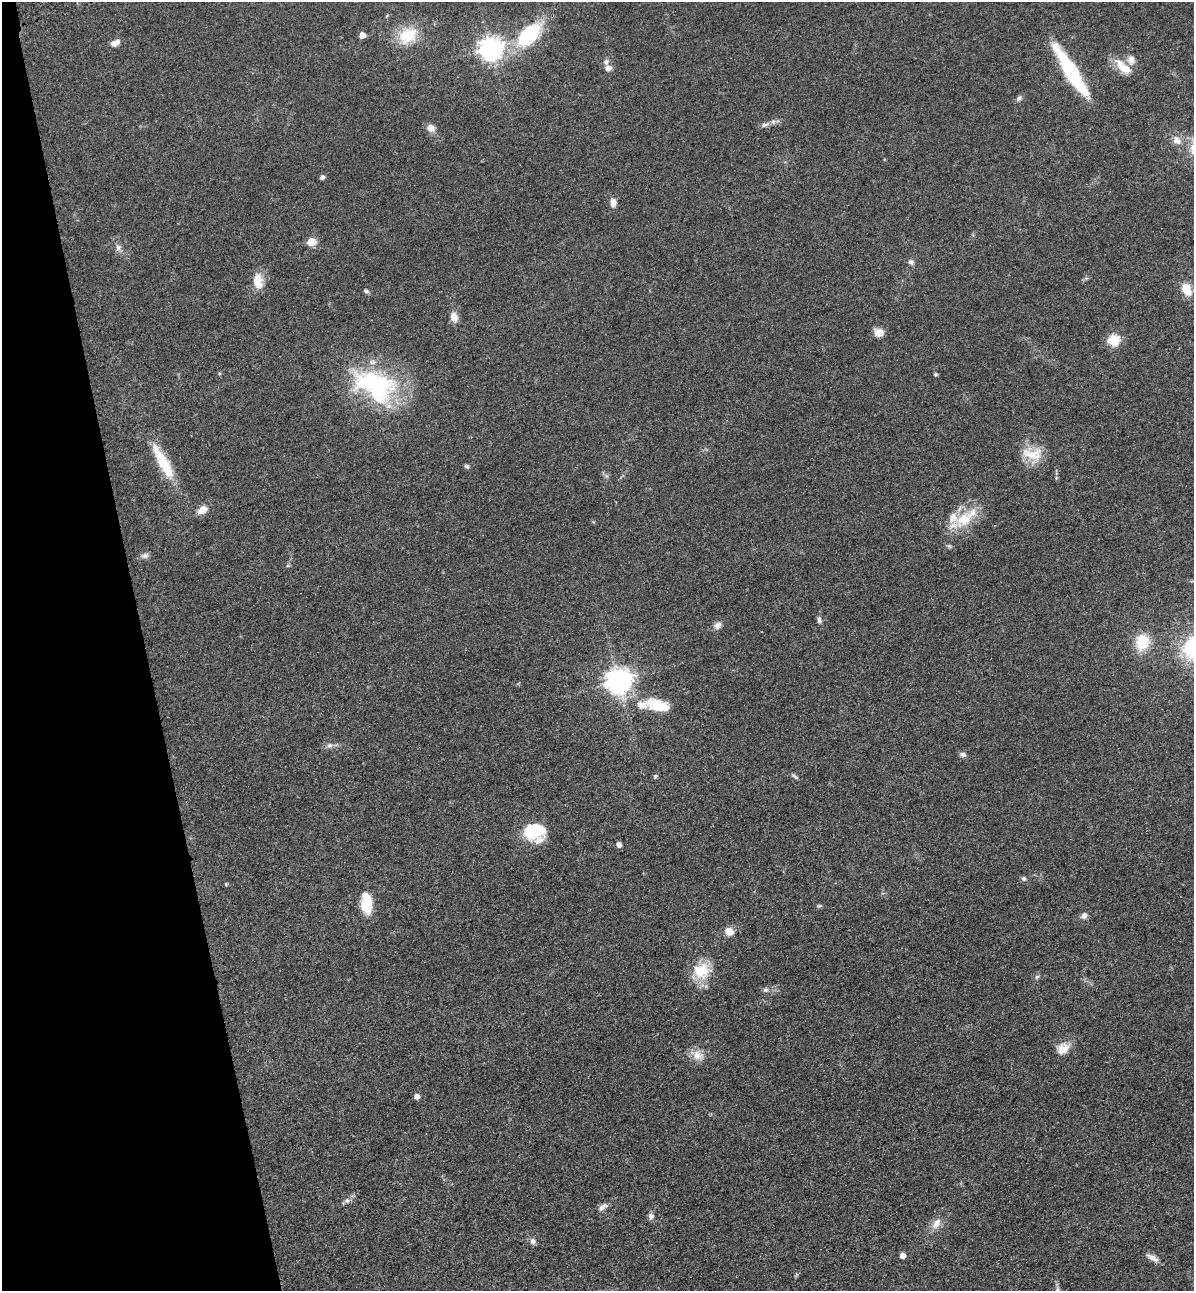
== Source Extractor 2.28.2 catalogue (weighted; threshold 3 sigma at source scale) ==
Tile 5 of 4 x 4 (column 1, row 2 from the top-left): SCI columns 307-1498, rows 2695-3983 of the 5261 x 5389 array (HDU 1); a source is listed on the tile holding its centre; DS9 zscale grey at full resolution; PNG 1196 x 1293 px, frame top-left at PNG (2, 2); no overlay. Shown black and unused: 12% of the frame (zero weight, under 3 of 4 exposures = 6% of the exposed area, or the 3 px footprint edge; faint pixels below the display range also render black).
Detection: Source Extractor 2.28.2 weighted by HDU 2 'WHT'; one run over the whole footprint, this tile lists its part. Background 0.0538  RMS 0.0057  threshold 0.0259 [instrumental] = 3 sigma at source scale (4.5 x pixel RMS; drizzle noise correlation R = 1.50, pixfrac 1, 0.05/0.05 arcsec/px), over >= 5 px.
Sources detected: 68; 3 inside a brighter listed object's ellipse — not listed separately; the other 65 listed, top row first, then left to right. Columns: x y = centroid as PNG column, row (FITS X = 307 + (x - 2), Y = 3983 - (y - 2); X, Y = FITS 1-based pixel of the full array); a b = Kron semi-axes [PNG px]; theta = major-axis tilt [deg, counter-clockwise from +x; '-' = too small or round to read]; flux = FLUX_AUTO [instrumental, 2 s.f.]
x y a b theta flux
362 35 5 4 - 5.9
408 35 29 22 31 19
529 35 22 12 44 56
115 43 11 7 26 3.6
490 48 8 8 - 440
1131 60 15 10 -87 4
606 62 8 7 - 1.9
1123 67 25 10 -42 11
608 68 7 6 - 3.3
1071 71 56 10 -58 55
1019 98 9 6 47 1.6
765 124 15 5 19 2.5
431 128 10 9 - 3.8
1177 140 12 11 - 4.5
1193 148 15 11 85 7.4
322 177 5 4 - 1.8
613 202 10 7 -84 3.6
311 242 5 5 - 20
118 248 11 7 -66 2.7
911 262 8 7 - 1.7
258 281 21 12 -84 8.5
1186 289 15 10 -64 8.6
366 291 7 5 -29 1.1
454 317 12 8 -72 4.8
879 333 10 9 - 5.5
1113 340 6 6 - 43
935 374 5 4 - 0.86
375 385 60 36 -26 76
1033 454 29 19 -15 14
163 463 47 11 -61 22
467 466 7 5 -21 1.2
202 510 12 8 34 5.4
964 519 31 19 38 19
145 555 11 7 11 2
819 620 9 6 -85 1.6
717 625 11 8 38 2.7
1142 642 19 16 75 16
618 681 9 8 - 570
659 706 30 13 -16 18
330 745 10 6 10 2.1
963 754 8 6 -1 1.7
655 776 6 5 - 0.79
795 776 10 4 -41 1.3
535 830 23 17 12 24
619 845 5 4 - 3.3
1024 879 6 6 - 1.3
226 884 4 4 - 0.55
367 904 20 10 -85 18
819 906 6 4 1 0.81
1084 915 9 7 65 2.3
729 931 9 8 - 5.3
702 971 24 21 20 16
1037 977 6 5 - 1.1
766 990 7 7 - 1.5
1063 1048 17 12 32 7.4
697 1055 21 11 -27 6.3
417 1096 5 5 - 3.7
347 1201 8 6 -89 1.7
602 1207 16 6 37 2.8
651 1216 8 7 - 2
936 1224 17 9 54 5.4
533 1241 9 7 -46 2.1
902 1256 4 4 - 4.2
1153 1258 18 6 -31 3.5
1057 1290 8 6 89 1.4
Isophote crosses this tile's border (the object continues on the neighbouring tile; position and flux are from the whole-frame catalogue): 2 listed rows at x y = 1193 148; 1057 1290